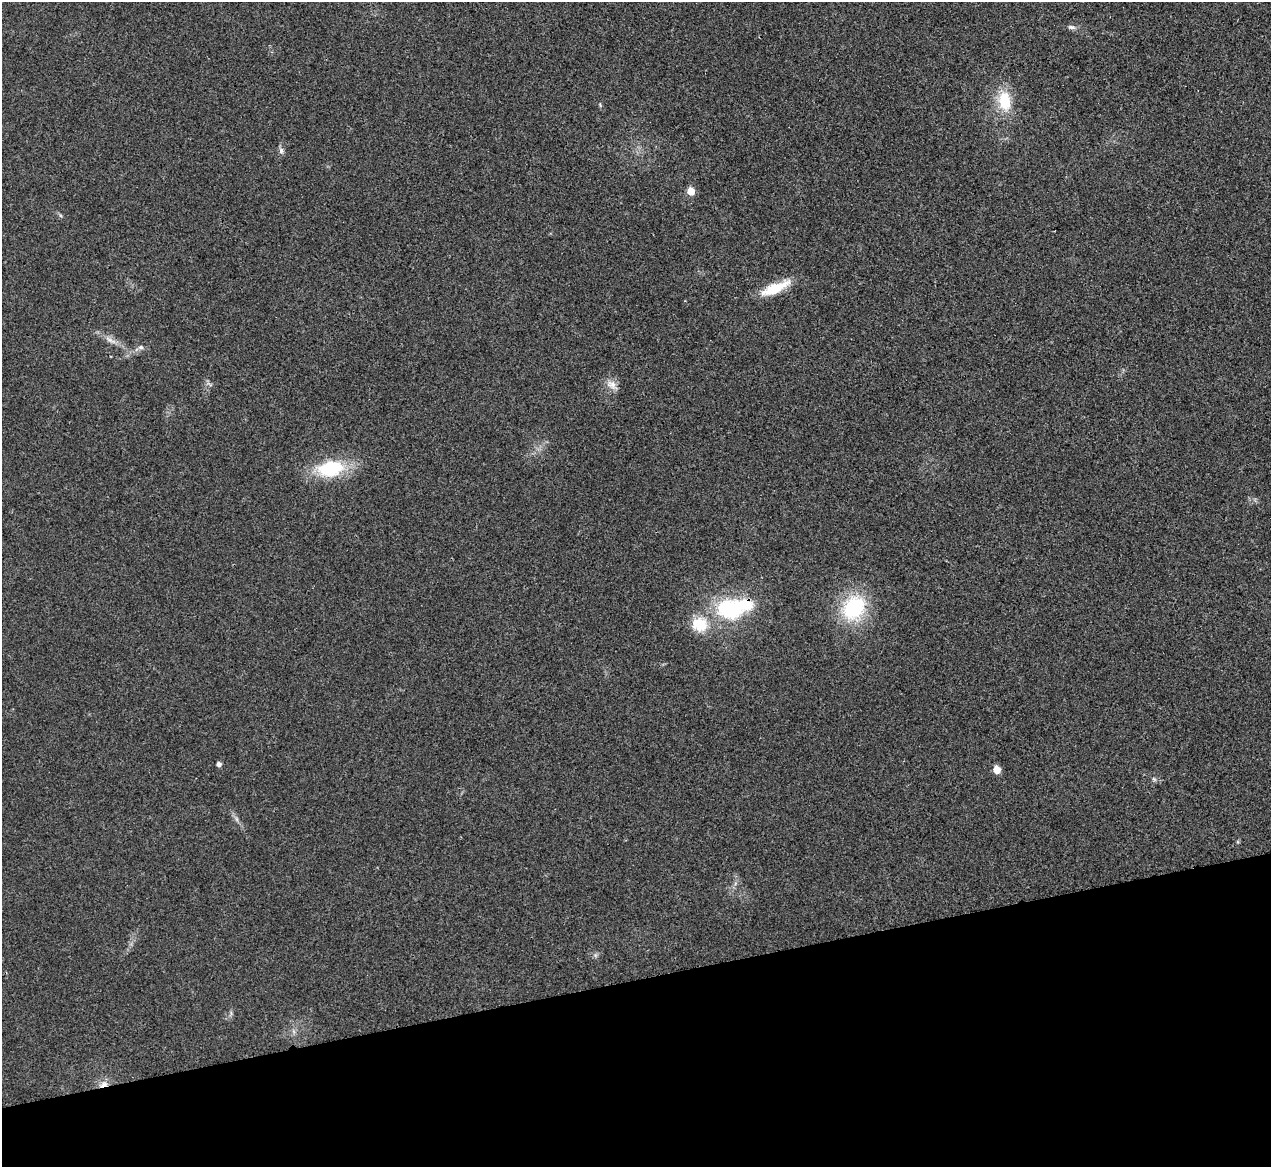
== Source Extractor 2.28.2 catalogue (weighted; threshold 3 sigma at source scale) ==
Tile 14 of 4 x 4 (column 2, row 4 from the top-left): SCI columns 1274-2542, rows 146-1310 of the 5086 x 5069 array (HDU 1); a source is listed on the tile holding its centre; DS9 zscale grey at full resolution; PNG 1273 x 1169 px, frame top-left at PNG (2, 2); no overlay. Shown black and unused: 16% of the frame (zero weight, under 3 of 4 exposures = <1% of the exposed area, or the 3 px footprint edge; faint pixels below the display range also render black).
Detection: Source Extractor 2.28.2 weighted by HDU 2 'WHT'; one run over the whole footprint, this tile lists its part. Background 0.0296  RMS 0.0061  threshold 0.0272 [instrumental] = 3 sigma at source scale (4.5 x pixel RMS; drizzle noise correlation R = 1.50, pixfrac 1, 0.05/0.05 arcsec/px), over >= 5 px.
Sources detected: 16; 1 inside a brighter listed object's ellipse — not listed separately; the other 15 listed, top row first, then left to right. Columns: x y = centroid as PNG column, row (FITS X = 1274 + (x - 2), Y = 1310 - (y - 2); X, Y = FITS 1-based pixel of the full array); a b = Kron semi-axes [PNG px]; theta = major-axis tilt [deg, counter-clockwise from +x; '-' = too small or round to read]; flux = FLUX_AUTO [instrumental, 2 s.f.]
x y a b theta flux
1071 27 10 5 -6 1.8
1004 101 23 14 -81 19
281 150 8 6 -89 1.8
691 191 6 5 - 9.5
775 288 35 11 23 17
111 340 15 4 -29 3.3
141 347 8 6 -2 1.6
612 384 14 10 -37 4.7
331 469 25 15 8 36
854 608 23 18 50 48
729 609 23 19 -10 49
699 624 20 17 -23 16
219 764 5 4 - 2.1
997 770 6 5 - 9.2
103 1084 11 6 29 3.3
Overlapping masked pixels (flux is a lower limit): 1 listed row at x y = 103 1084